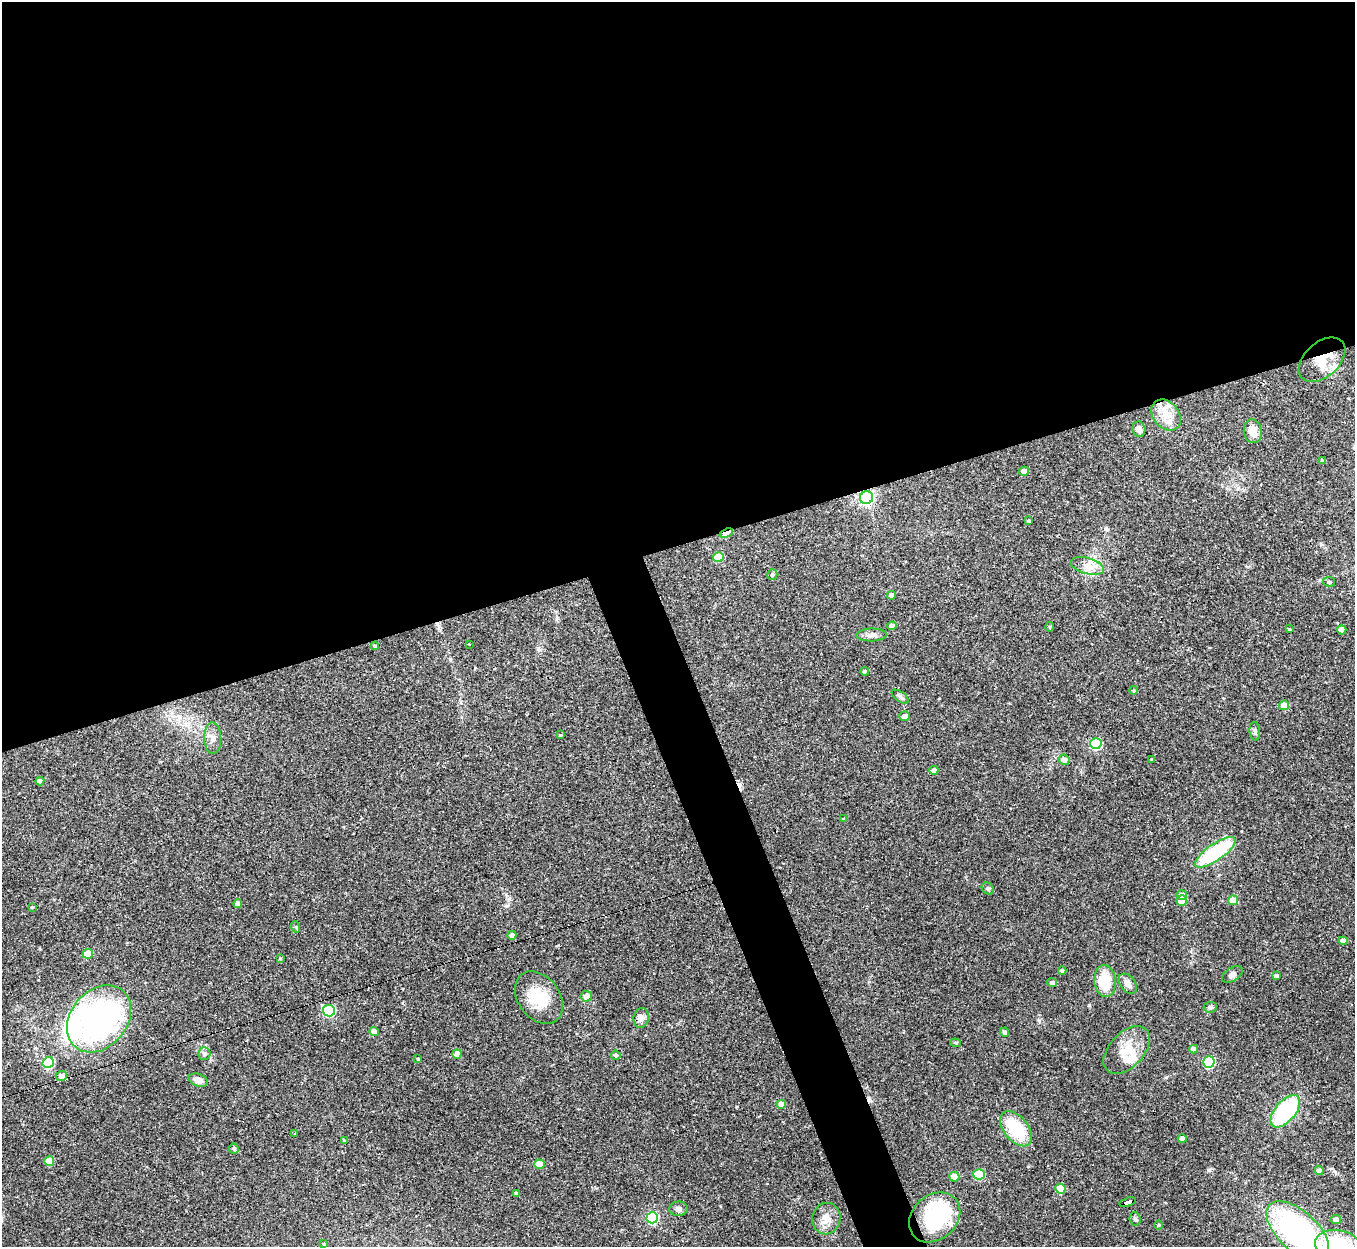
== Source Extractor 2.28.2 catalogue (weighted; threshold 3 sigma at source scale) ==
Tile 2 of 4 x 4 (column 2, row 1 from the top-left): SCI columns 1354-2706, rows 3879-5123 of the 5413 x 5393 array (HDU 1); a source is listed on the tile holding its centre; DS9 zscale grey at full resolution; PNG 1357 x 1249 px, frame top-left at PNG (2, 2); each listed source drawn as its Kron ellipse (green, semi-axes under 4 px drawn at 4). Shown black and unused: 46% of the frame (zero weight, under 2 of 3 exposures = <1% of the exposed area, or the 3 px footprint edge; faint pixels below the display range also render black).
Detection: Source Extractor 2.28.2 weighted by HDU 2 'WHT'; one run over the whole footprint, this tile lists its part. Background 0.0562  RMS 0.0055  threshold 0.0246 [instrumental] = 3 sigma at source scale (4.5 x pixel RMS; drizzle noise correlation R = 1.50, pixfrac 1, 0.05/0.05 arcsec/px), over >= 5 px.
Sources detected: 107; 2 inside a brighter object's white glare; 4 cosmic-ray / hot-pixel residue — neither listed nor drawn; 4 inside a brighter listed object's ellipse — not listed separately; the other 97 listed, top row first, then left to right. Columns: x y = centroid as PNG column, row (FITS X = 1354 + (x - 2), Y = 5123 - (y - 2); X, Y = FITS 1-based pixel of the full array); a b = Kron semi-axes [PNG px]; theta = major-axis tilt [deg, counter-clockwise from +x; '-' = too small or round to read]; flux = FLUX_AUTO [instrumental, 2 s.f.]
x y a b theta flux
1322 360 27 17 42 14
1166 415 17 13 -50 8.2
1139 429 8 6 -77 2.3
1253 431 12 9 -82 6.3
1322 461 4 3 - 1.3
1024 471 5 4 - 4.6
866 498 6 6 - 150
1029 521 3 3 - 1.1
726 533 7 4 20 10
718 557 5 5 - 17
1087 566 17 8 -16 4.9
772 574 5 5 - 0.99
1329 582 6 5 - 1
891 595 4 4 - 3.3
892 626 4 4 - 2.9
1050 627 5 3 - 0.56
1289 629 3 3 - 0.65
1342 630 5 4 - 4.9
872 635 15 6 1 2.5
469 644 3 3 - 1.2
375 646 4 3 - 0.58
865 671 4 4 - 1.1
1134 690 4 4 - 0.64
900 697 10 5 -35 1.2
1284 705 5 4 - 8.5
905 716 5 5 - 2.8
1255 731 9 5 -86 1.3
560 735 3 3 - 0.42
213 738 16 8 -89 3.6
1096 744 6 5 - 42
1151 759 4 3 - 0.53
1064 760 5 5 - 2.7
934 770 4 4 - 1.8
40 781 4 4 - 2.2
844 819 4 4 - 1.1
1215 852 24 8 34 47
988 888 6 5 - 0.92
1182 895 5 4 - 2.4
1182 900 5 5 - 7.9
1233 900 5 4 - 7
238 904 4 4 - 2.4
32 907 4 3 - 0.6
296 927 6 3 -71 0.59
512 935 4 4 - 2
1343 941 4 4 - 3.5
88 954 5 5 - 13
280 958 4 3 - 0.55
1062 971 4 4 - 1.2
1232 974 11 6 33 2.2
1276 976 4 4 - 2
1105 981 16 10 -85 13
1052 983 5 4 - 1.7
1128 984 11 7 -51 3
586 996 6 5 - 3.1
539 998 29 20 -53 17
1210 1007 6 5 - 0.95
329 1011 6 5 - 55
641 1018 10 7 77 2.8
99 1019 37 28 50 140
374 1032 5 4 - 7.3
1005 1032 4 4 - 1.4
955 1043 5 3 - 0.64
1194 1049 4 4 - 3.8
1127 1050 28 17 47 12
204 1054 6 6 - 1.7
457 1054 5 4 - 4.4
616 1055 5 4 - 1.2
418 1059 3 3 - 0.57
1209 1062 6 5 - 45
48 1063 6 5 - 46
61 1076 5 5 - 3.1
198 1080 10 6 -21 3.7
781 1104 5 4 - 3.2
1285 1111 19 10 50 52
1016 1129 20 12 -51 24
295 1133 2 2 - 0.53
1182 1139 4 4 - 2.6
344 1140 4 4 - 0.53
234 1148 5 5 - 1
49 1161 5 5 - 11
539 1164 5 4 - 6.8
1319 1170 4 4 - 2.7
979 1174 6 5 - 21
954 1177 5 4 - 7
1060 1189 5 5 - 15
517 1193 4 3 - 1.1
1128 1202 9 4 15 68
678 1209 9 7 4 2
935 1217 28 22 42 45
652 1218 6 5 - 52
826 1219 16 14 79 6.3
1135 1219 7 5 -86 1
1336 1220 5 4 - 4.1
1158 1225 5 3 - 0.47
1298 1231 38 20 -43 120
324 1244 3 3 - 0.54
1338 1245 23 15 -10 41
Overlapping masked pixels (flux is a lower limit): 4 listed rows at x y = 1322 360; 866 498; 726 533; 1128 1202
Isophote crosses this tile's border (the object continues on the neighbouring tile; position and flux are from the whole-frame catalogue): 2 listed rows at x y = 1298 1231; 1338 1245
Unlisted compact peaks at least as high as the median listed source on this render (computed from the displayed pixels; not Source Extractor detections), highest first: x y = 1209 1170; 1089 1005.